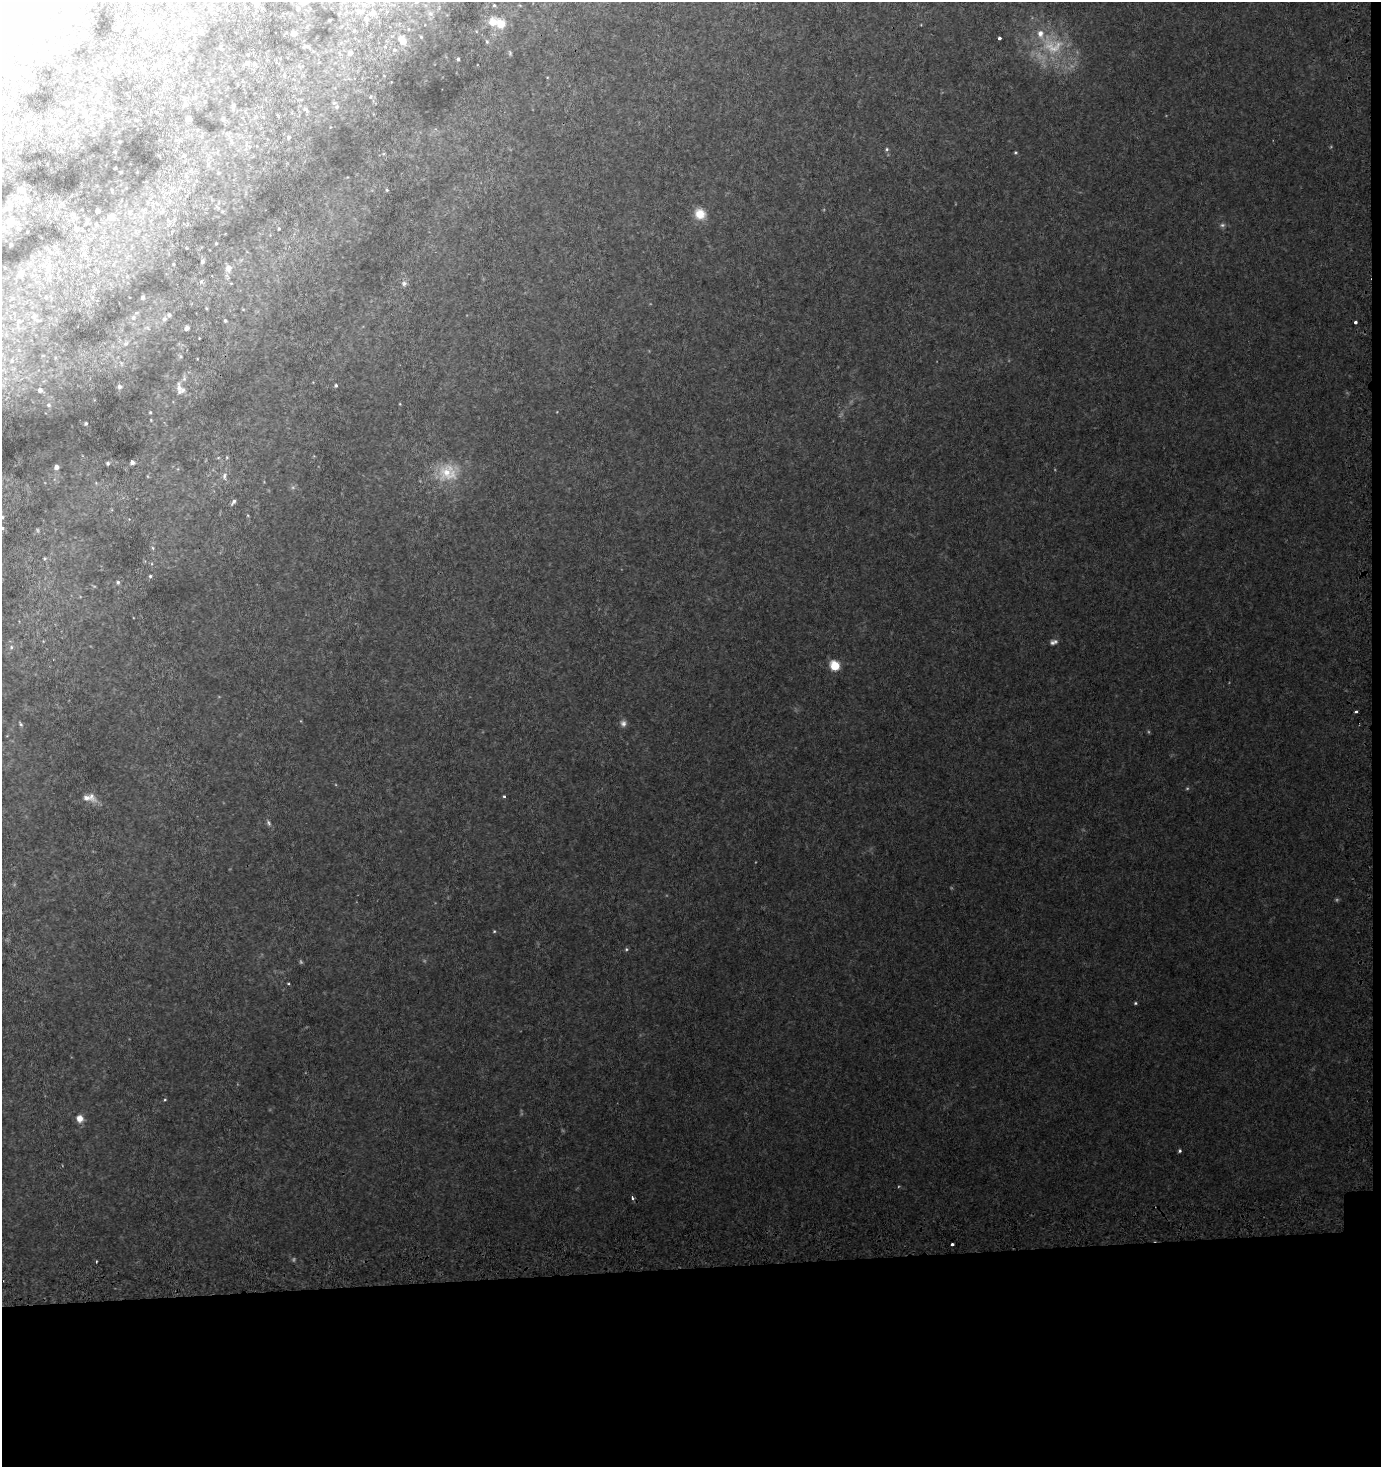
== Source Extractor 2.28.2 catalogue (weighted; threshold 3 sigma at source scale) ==
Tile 9 of 3 x 3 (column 3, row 3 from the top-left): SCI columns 2786-4164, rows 34-1498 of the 4188 x 4463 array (HDU 1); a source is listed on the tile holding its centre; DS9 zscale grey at full resolution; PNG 1383 x 1469 px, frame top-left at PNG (2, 2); no overlay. Shown black and unused: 14% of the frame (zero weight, under 2 of 3 exposures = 3% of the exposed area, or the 3 px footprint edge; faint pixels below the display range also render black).
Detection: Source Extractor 2.28.2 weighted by HDU 2 'WHT'; one run over the whole footprint, this tile lists its part. Background 0.106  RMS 0.0098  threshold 0.044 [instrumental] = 3 sigma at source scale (4.5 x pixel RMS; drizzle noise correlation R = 1.50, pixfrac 1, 0.0396/0.0396 arcsec/px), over >= 5 px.
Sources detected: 89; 3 too faint to see at this stretch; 4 inside a brighter object's white glare — not listed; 2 inside a brighter listed object's ellipse — not listed separately; the other 80 listed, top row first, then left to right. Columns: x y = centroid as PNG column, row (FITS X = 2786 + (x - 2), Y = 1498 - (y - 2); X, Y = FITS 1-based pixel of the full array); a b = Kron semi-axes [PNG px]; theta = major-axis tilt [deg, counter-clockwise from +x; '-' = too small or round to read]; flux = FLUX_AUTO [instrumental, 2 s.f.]
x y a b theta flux
304 3 6 5 - 2.6
257 4 6 5 - 3.2
494 5 4 4 - 0.97
298 9 5 4 - 1.9
359 11 6 6 - 2.4
373 13 7 6 - 4.6
330 20 3 2 - 0.68
18 22 8 6 41 3.4
492 22 7 6 - 12
501 24 5 5 - 24
117 28 5 3 - 0.98
294 33 4 4 - 5.2
1040 33 10 8 78 5.9
999 38 3 3 - 3
403 41 5 5 - 13
487 42 5 4 - 1.2
350 53 6 5 - 2
458 59 4 3 - 0.98
247 63 5 5 - 2.1
19 72 7 5 -24 2.3
13 105 4 4 - 1.6
337 107 5 4 - 1.2
189 119 5 4 - 2.4
289 137 4 4 - 1.3
887 149 5 3 - 1.1
183 155 5 3 - 0.92
387 190 4 4 - 0.95
27 199 7 5 29 2
97 211 4 4 - 4.6
700 214 13 12 - 11
111 216 7 6 - 2.7
12 220 10 6 -66 3.7
96 224 4 3 - 0.8
76 228 4 4 - 1.8
3 229 7 5 -83 2.1
279 229 4 3 - 0.82
11 244 3 3 - 1.1
202 261 5 5 - 1.8
48 268 7 6 - 3.2
228 268 9 7 49 5.1
21 273 9 5 71 2.6
404 283 7 6 - 2.1
46 297 3 3 - 0.81
143 297 4 4 - 1.6
12 298 4 4 - 0.84
34 316 6 4 44 1.4
133 318 5 4 - 1.3
164 319 7 6 - 2.4
225 321 4 3 - 1.2
1356 322 3 3 - 3.5
187 328 4 4 - 3.8
336 385 4 3 - 1.1
119 387 6 6 - 2.4
179 388 13 6 -75 5.2
40 390 4 4 - 2.7
48 405 5 4 - 1.3
150 412 4 3 - 0.87
86 423 4 3 - 1.1
132 462 4 4 - 3
108 463 5 4 - 1.4
56 467 4 4 - 4.2
448 473 24 18 -29 24
224 476 8 5 84 2.1
234 502 7 4 54 1.9
2 517 5 3 - 0.95
2 528 5 4 - 1.1
150 576 4 4 - 1.1
118 582 4 4 - 1.4
11 647 5 3 - 0.93
835 665 5 5 - 41
1356 712 3 3 - 2.3
623 723 8 7 - 2.9
504 796 3 3 - 1.3
86 798 12 7 -2 5.6
268 823 8 4 -81 1.6
1135 1003 4 4 - 1
80 1118 8 7 - 5.9
1180 1151 5 4 - 1.2
632 1198 4 3 - 4.3
952 1244 3 3 - 3.1
Isophote crosses this tile's border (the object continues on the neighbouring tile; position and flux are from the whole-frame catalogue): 2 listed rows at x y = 304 3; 2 528
Unlisted compact peaks at least as high as the median listed source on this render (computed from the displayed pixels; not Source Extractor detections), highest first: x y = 626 949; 494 931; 1015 152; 165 1100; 301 962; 21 724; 288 984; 293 1260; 96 1261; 421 37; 293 487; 153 548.